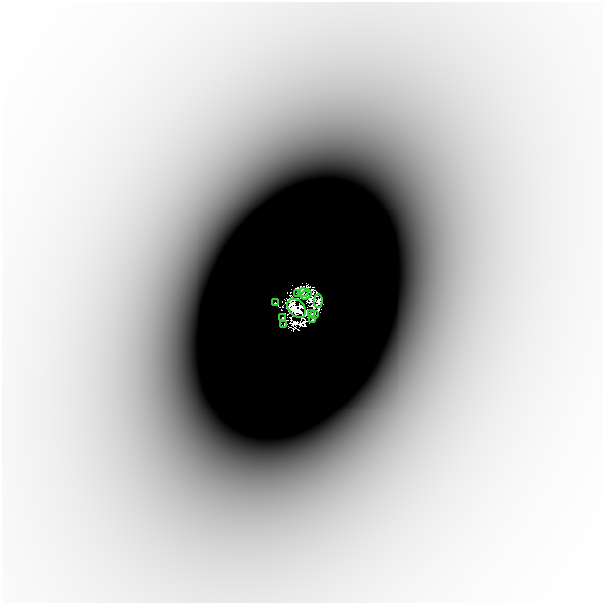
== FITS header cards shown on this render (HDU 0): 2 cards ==
NAXIS1  =                  601
NAXIS2  =                  601

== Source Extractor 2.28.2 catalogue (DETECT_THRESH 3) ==
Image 601 x 601 px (HDU 0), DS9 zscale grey, 1 PNG px = 1 image px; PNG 605 x 605 px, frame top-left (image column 1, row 601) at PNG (2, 2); each listed source drawn as its Kron ellipse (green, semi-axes under 4 px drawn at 4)
Background -2.67e-05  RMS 6.9e-06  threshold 2.07e-05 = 3 sigma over >= 5 px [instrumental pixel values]
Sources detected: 19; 8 with non-positive FLUX_AUTO (blend fragments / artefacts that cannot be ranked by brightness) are neither listed nor drawn; the other 11 listed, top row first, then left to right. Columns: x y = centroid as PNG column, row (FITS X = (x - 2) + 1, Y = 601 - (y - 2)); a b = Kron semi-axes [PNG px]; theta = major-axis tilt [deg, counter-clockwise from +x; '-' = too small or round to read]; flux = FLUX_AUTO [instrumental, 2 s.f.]
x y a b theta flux
297 293 3 2 - 0.033
303 293 5 4 - 0.1
306 294 6 2 35 0.1
318 301 6 3 88 0.13
275 302 3 3 - 0.73
297 308 11 7 -45 5.7
311 314 2 2 - 0.022
314 315 2 2 - 0.0091
283 318 2 2 - 0.019
312 319 3 2 - 0.014
284 325 3 2 - 0.064
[8 non-positive-flux detections neither listed nor drawn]